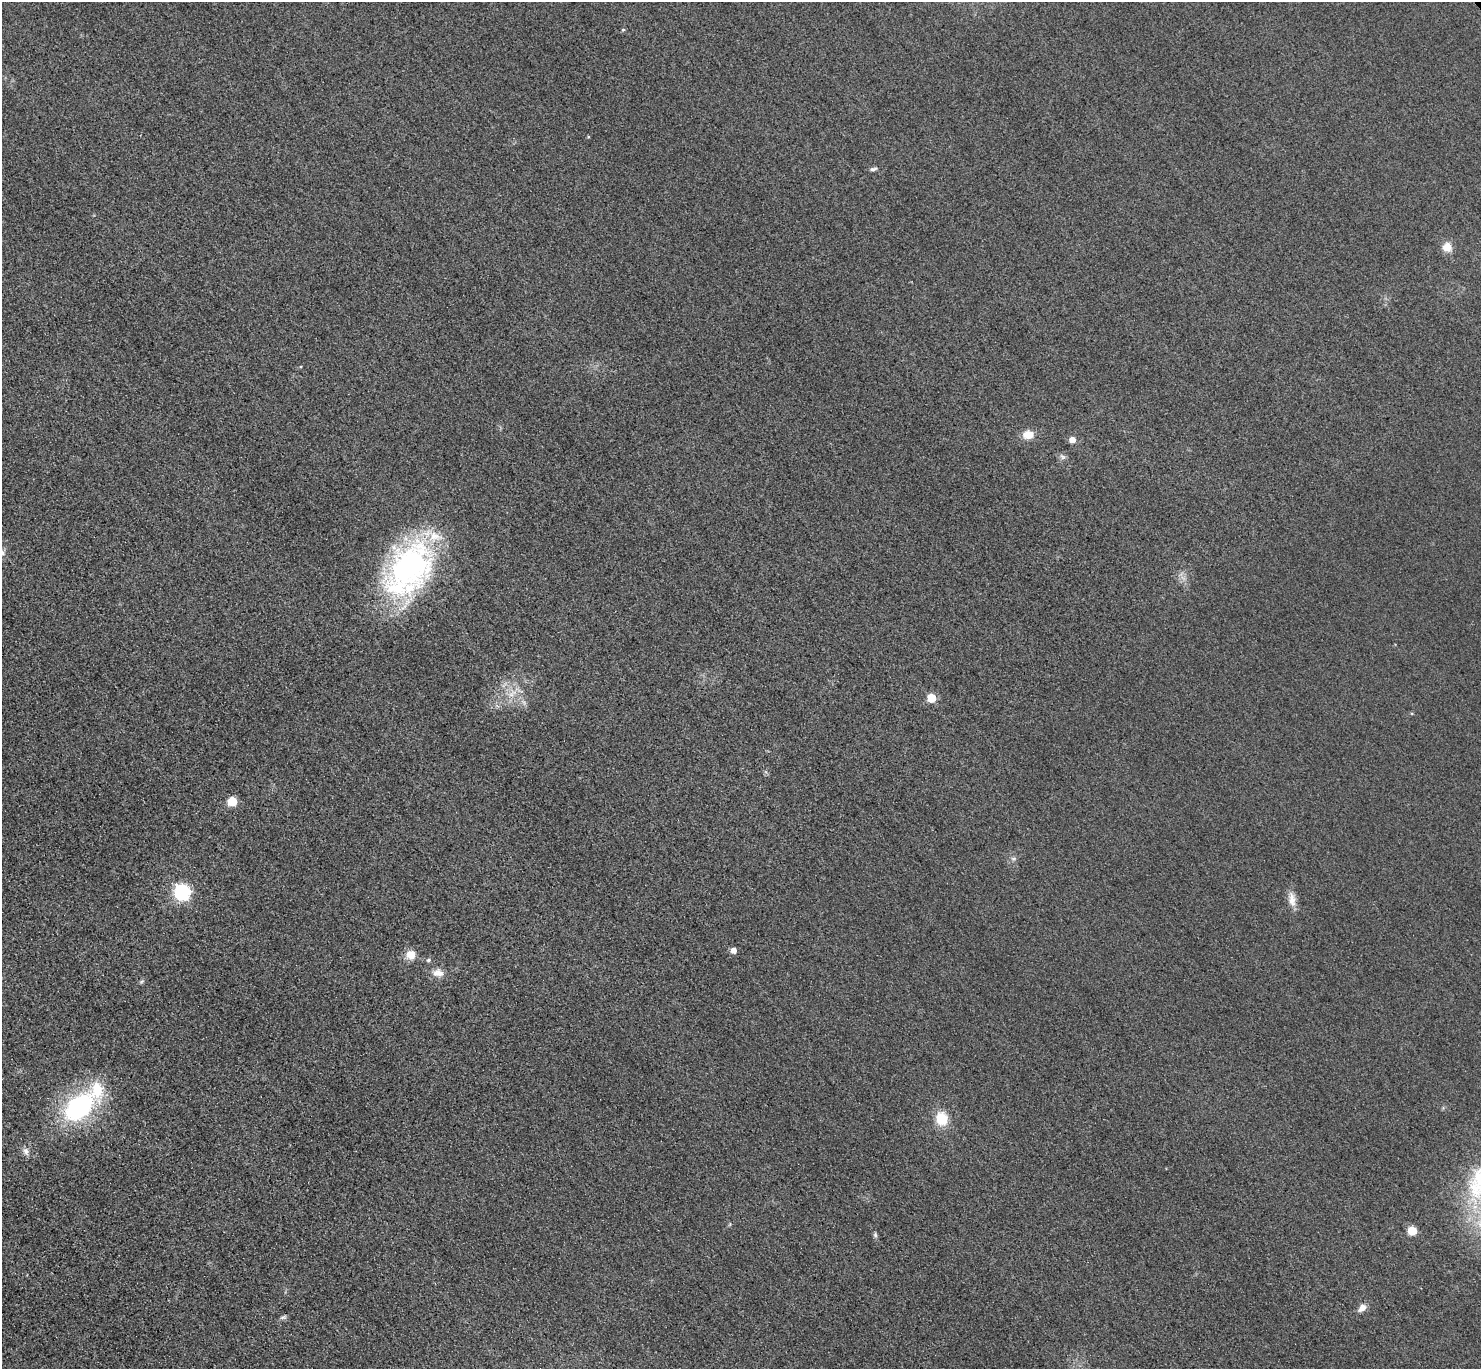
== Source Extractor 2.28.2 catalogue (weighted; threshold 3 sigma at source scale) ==
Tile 7 of 4 x 4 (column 3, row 2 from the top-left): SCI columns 2989-4467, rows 3058-4424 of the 5977 x 5973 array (HDU 1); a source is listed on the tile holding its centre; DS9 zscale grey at full resolution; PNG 1483 x 1371 px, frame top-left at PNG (2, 2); no overlay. Shown black and unused: <1% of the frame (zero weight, under 3 of 4 exposures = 3% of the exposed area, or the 3 px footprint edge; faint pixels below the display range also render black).
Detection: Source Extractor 2.28.2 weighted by HDU 2 'WHT'; one run over the whole footprint, this tile lists its part. Background 0.0823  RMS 0.019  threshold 0.0873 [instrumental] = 3 sigma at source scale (4.5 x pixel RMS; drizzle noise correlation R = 1.50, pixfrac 1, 0.05/0.05 arcsec/px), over >= 5 px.
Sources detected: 25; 2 inside a brighter listed object's ellipse — not listed separately; the other 23 listed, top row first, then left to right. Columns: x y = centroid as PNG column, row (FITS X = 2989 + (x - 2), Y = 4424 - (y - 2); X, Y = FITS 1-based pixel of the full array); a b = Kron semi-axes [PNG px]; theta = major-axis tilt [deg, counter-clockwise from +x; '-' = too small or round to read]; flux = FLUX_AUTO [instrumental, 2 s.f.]
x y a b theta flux
623 30 5 4 - 2.7
873 169 10 4 13 4.5
1447 247 11 11 - 19
1028 435 14 10 4 23
1072 440 5 5 - 18
1063 457 8 6 -35 5.5
409 569 70 45 58 470
512 694 15 5 37 14
931 698 5 5 - 68
232 801 6 5 - 80
182 892 7 7 - 520
1292 899 22 9 -81 18
734 950 5 5 - 12
411 955 12 11 - 20
428 960 6 5 - 3.6
438 973 14 10 -1 16
79 1107 32 20 41 290
942 1119 13 11 -75 49
26 1151 10 8 -56 9.1
1412 1231 5 5 - 71
875 1235 7 5 -86 3.7
1362 1308 10 8 50 12
283 1317 8 4 7 4.1